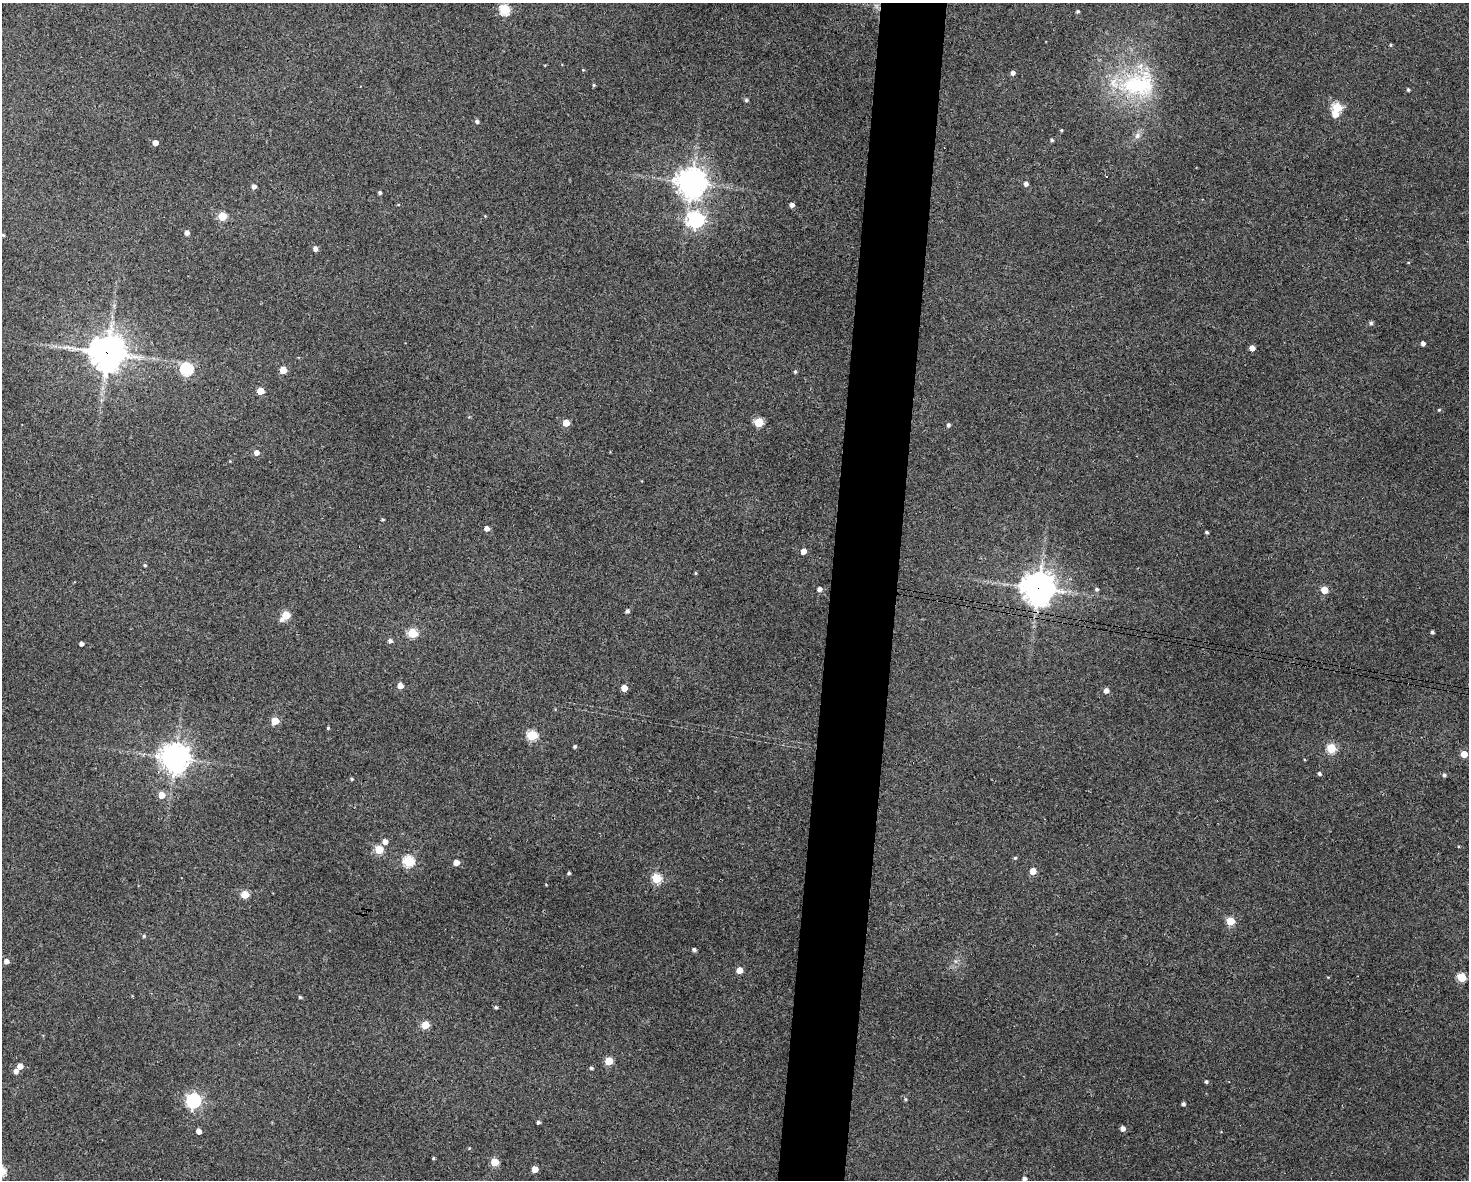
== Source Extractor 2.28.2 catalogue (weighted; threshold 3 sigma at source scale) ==
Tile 5 of 3 x 4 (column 2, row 2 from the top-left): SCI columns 1582-3048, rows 2364-3541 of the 4744 x 4723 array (HDU 1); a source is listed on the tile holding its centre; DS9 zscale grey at full resolution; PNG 1471 x 1182 px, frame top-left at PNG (2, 3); no overlay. Shown black and unused: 5% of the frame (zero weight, under 3 of 4 exposures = <1% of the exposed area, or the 3 px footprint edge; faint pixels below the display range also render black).
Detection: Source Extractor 2.28.2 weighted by HDU 2 'WHT'; one run over the whole footprint, this tile lists its part. Background 0.124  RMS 0.0062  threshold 0.0281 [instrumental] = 3 sigma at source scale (4.5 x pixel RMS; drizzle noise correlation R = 1.50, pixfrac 1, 0.05/0.05 arcsec/px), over >= 5 px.
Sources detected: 107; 1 too faint to see at this stretch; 1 cosmic-ray / hot-pixel residue — not listed; the other 105 listed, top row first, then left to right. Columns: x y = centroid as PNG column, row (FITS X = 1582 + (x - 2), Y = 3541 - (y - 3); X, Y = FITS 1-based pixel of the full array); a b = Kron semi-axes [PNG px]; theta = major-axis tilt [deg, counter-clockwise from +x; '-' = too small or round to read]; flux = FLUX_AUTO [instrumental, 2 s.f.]
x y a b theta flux
505 10 5 5 - 49
1078 11 4 4 - 1.1
1390 45 4 3 - 0.77
583 70 4 4 - 0.56
1013 73 5 5 - 2.3
1138 84 52 39 12 70
594 85 4 4 - 0.86
1408 90 4 3 - 0.95
746 100 5 4 - 1.2
1337 107 5 5 - 36
1335 114 5 5 - 6.8
477 121 5 4 - 1.6
1061 130 4 3 - 0.69
1137 136 9 7 50 2.7
1052 140 5 4 - 0.97
155 143 4 4 - 5
691 182 10 10 - 720
1026 184 4 4 - 2.4
254 186 4 4 - 2.6
380 192 3 3 - 1.2
792 205 4 4 - 3
222 216 5 5 - 24
696 220 7 6 - 200
187 233 5 4 - 3.2
3 235 4 4 - 0.71
315 249 5 5 - 2.6
1371 323 5 5 - 1.3
1423 343 4 4 - 2.3
1252 348 4 4 - 5
107 353 12 11 - 1200
186 369 6 6 - 78
283 370 5 5 - 13
795 371 4 4 - 1
260 391 5 5 - 11
1439 410 4 3 - 0.62
469 417 4 4 - 0.52
758 422 5 5 - 36
566 423 5 4 - 10
948 425 4 4 - 1.6
256 452 5 5 - 4.2
383 519 5 3 - 0.64
487 528 5 4 - 3.3
1206 532 4 3 - 0.96
803 551 4 4 - 4.1
145 565 5 4 - 0.79
696 573 4 3 - 0.66
1038 588 11 11 - 890
819 589 5 5 - 2.4
1097 589 5 5 - 1.2
1324 590 5 5 - 13
627 611 5 4 - 1.5
286 615 7 5 47 25
1432 632 4 3 - 1.4
412 633 5 5 - 36
390 641 5 4 - 2.1
81 644 4 4 - 2.5
400 685 4 4 - 6.2
624 688 5 4 - 8.6
1106 691 5 5 - 3.3
275 721 5 5 - 16
328 728 4 4 - 0.69
532 735 5 5 - 45
575 746 4 3 - 1.2
1331 748 5 5 - 36
1464 754 5 4 - 10
175 758 9 9 - 740
1319 773 5 4 - 1.3
1444 775 5 5 - 1.4
352 779 5 4 - 0.77
161 795 5 5 - 9.5
385 841 5 5 - 3.6
379 849 5 5 - 23
1015 858 4 4 - 0.81
408 861 5 5 - 59
456 862 4 4 - 6.1
1033 871 5 5 - 9.9
569 873 4 3 - 1.1
656 878 5 5 - 37
546 885 4 3 - 0.46
245 894 5 5 - 19
1230 921 5 5 - 24
144 936 5 4 - 0.94
694 949 5 4 - 1.5
6 961 5 5 - 2.9
739 970 5 4 - 7.8
1461 977 5 5 - 29
300 997 4 3 - 0.87
496 1007 4 3 - 1.2
425 1025 5 5 - 18
609 1061 5 5 - 21
20 1066 4 4 - 5.8
591 1068 4 4 - 1.2
16 1071 5 5 - 3
1206 1081 4 4 - 1.1
905 1099 5 4 - 0.77
193 1101 6 6 - 150
1183 1104 4 3 - 1.5
538 1122 4 4 - 1.2
1123 1129 5 4 - 3.2
198 1131 4 4 - 4.2
469 1148 4 4 - 0.53
433 1158 4 3 - 0.71
494 1162 5 5 - 20
535 1169 5 5 - 7.6
1024 1178 4 4 - 1.9
Overlapping masked pixels (flux is a lower limit): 2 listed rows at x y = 107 353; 1038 588